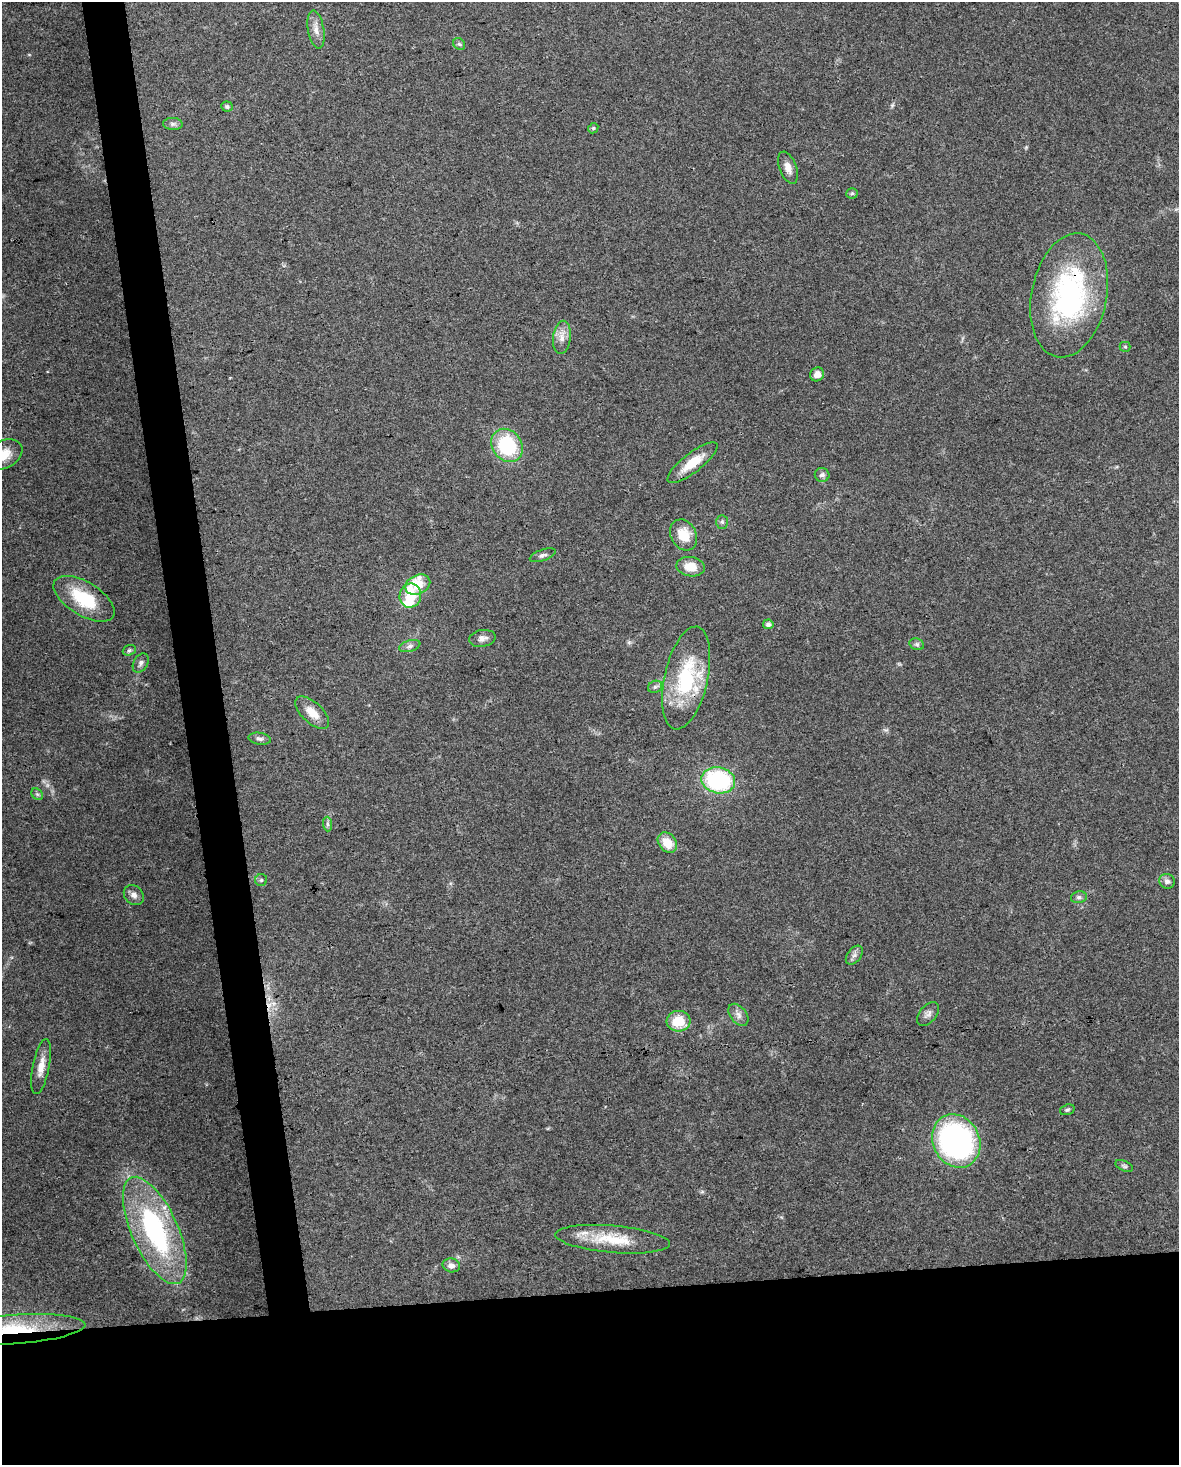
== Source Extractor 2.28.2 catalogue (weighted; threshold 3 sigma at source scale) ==
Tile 11 of 4 x 3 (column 3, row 3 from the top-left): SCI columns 2354-3530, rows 61-1523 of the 4706 x 4467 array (HDU 1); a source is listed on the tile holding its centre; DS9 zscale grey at full resolution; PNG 1181 x 1467 px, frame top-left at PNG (2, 2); each listed source drawn as its Kron ellipse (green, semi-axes under 4 px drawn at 4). Shown black and unused: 15% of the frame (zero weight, under 3 of 4 exposures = <1% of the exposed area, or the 3 px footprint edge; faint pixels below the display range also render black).
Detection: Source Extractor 2.28.2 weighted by HDU 2 'WHT'; one run over the whole footprint, this tile lists its part. Background 0.0955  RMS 0.0055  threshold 0.025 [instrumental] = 3 sigma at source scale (4.5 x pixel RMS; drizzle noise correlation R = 1.50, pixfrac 1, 0.0396/0.0396 arcsec/px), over >= 5 px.
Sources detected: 55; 1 inside a brighter object's white glare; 1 cosmic-ray / hot-pixel residue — neither listed nor drawn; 1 inside a brighter listed object's ellipse — not listed separately; the other 52 listed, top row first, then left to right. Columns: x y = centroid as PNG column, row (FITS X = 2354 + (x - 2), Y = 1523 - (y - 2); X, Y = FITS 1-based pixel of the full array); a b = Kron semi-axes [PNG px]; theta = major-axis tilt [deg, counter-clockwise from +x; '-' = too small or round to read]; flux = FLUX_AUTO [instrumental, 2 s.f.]
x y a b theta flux
316 29 19 8 -80 4.4
459 44 6 5 - 1
227 107 6 5 - 1.1
173 124 10 6 -3 1.8
593 128 5 4 - 0.75
788 168 17 8 -69 4.2
852 193 5 5 - 0.91
1069 295 63 37 79 110
562 337 17 9 83 4.8
1125 347 5 5 - 0.71
817 374 7 6 - 3.8
507 445 17 14 -54 44
4 454 20 14 27 10
692 463 31 9 38 11
822 475 7 7 - 2
722 522 7 5 -88 1.2
684 535 16 12 -61 12
543 555 13 5 20 1.8
691 567 14 9 -8 8.1
418 585 13 9 24 17
410 596 12 11 - 14
84 599 34 16 -32 26
768 624 5 5 - 2
482 638 13 8 10 3.2
917 644 7 5 -21 1.3
410 646 11 5 16 2
129 650 7 5 21 1.1
141 663 10 7 59 2
686 678 52 21 77 45
655 687 7 6 - 1.5
312 713 21 10 -43 8
259 739 11 6 -9 1.8
718 780 17 13 -11 66
37 794 6 5 - 1
327 824 7 4 -88 1.3
667 843 11 8 -50 10
261 880 6 6 - 1.1
1167 881 8 7 - 2
134 895 11 9 -44 3.1
1079 897 8 6 12 1.5
854 955 11 6 52 2.2
928 1014 14 8 50 2.7
738 1015 12 8 -51 3
679 1021 12 10 5 13
41 1067 28 8 78 7
1067 1110 7 5 19 1.1
956 1141 27 23 -63 130
1124 1166 9 5 -25 1.2
155 1230 58 23 -66 94
612 1239 57 13 -5 22
451 1265 9 7 -11 3
13 1329 73 14 4 48
Overlapping masked pixels (flux is a lower limit): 2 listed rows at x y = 1069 295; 13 1329
Isophote crosses this tile's border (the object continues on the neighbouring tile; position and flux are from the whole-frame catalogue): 2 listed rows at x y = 4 454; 13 1329